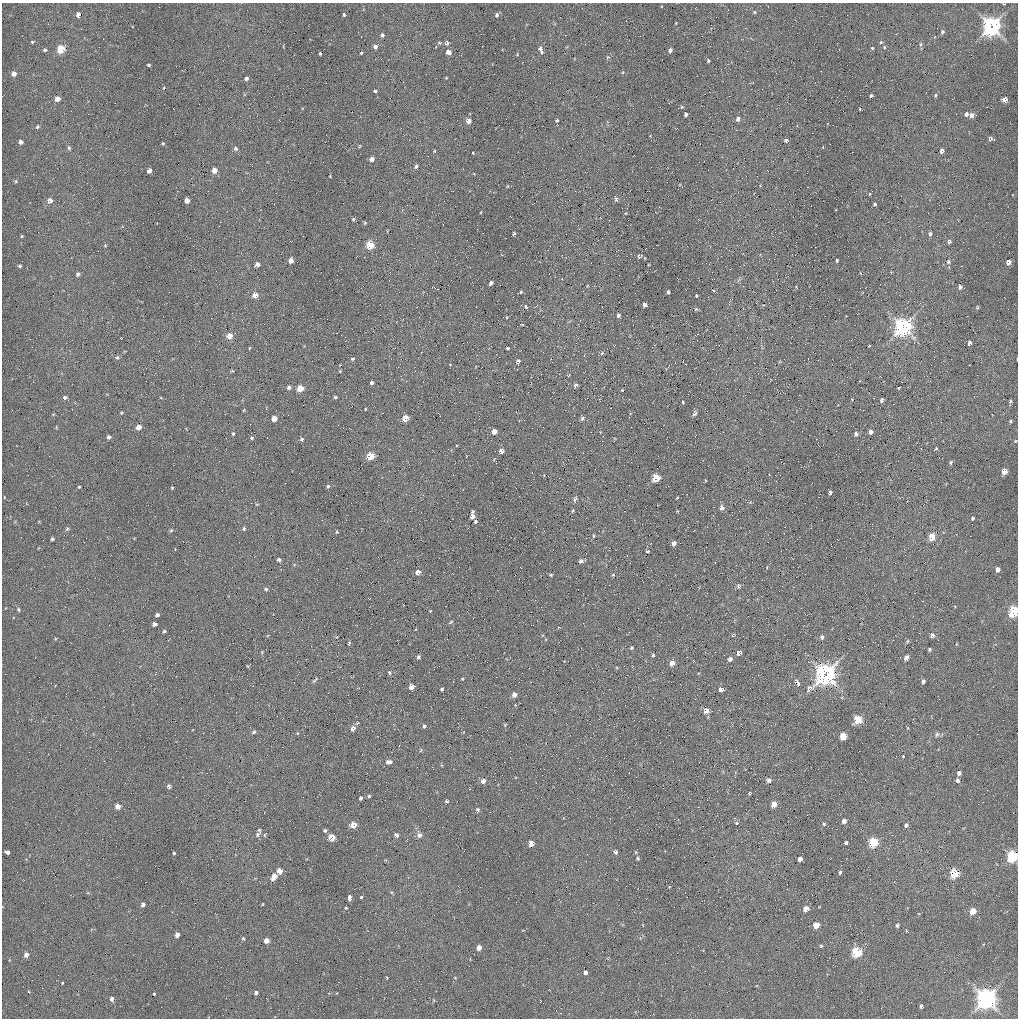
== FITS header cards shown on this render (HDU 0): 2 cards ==
NAXIS1  =                 1016 / length of data axis 1
NAXIS2  =                 1016 / length of data axis 2

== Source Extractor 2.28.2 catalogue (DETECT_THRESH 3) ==
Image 1016 x 1016 px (HDU 0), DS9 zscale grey, 1 PNG px = 1 image px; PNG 1020 x 1020 px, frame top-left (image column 1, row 1016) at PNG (2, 3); no overlay
Background 71.4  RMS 5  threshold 14.9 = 3 sigma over >= 5 px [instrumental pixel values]
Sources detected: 290; all 290 listed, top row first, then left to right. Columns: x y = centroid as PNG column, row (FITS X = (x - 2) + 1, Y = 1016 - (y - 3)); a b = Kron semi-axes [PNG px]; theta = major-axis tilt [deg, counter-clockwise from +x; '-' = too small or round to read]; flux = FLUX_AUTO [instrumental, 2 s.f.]
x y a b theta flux
754 12 4 3 - 350
78 15 4 4 - 2200
344 15 3 3 - 420
497 15 4 4 - 690
676 23 3 2 - 200
991 26 8 7 - 120000
942 32 5 4 - 670
382 35 4 3 - 750
32 42 3 3 - 380
881 42 4 4 - 410
439 43 5 4 - 430
447 43 4 3 - 790
921 44 6 5 - 600
375 46 4 4 - 1100
884 47 4 3 - 350
872 48 3 3 - 310
61 49 5 5 - 12000
540 49 8 4 -69 1100
45 50 5 4 - 510
670 50 4 3 - 1200
448 52 5 4 - 1900
361 53 3 3 - 370
320 54 3 3 - 420
517 54 4 3 - 230
608 57 5 4 - 420
708 61 3 3 - 450
149 65 3 3 - 440
623 72 4 3 - 230
14 74 4 4 - 2200
246 78 4 3 - 820
446 78 3 2 - 240
164 88 4 3 - 250
375 91 3 3 - 540
935 95 5 3 - 390
871 96 3 3 - 690
57 99 4 4 - 2500
1005 100 5 4 - 1800
860 109 3 2 - 180
686 114 4 3 - 840
966 114 5 4 - 960
971 115 6 5 - 1100
738 119 4 4 - 1200
557 120 3 3 - 530
469 121 4 4 - 3100
37 127 5 4 - 510
990 139 5 4 - 660
786 140 4 3 - 1200
20 142 4 4 - 1100
163 143 3 3 - 340
360 145 5 3 - 370
69 148 5 4 - 510
235 148 6 5 - 720
434 151 4 3 - 300
942 151 4 4 - 1200
473 153 3 2 - 310
372 159 4 4 - 1700
416 166 5 3 - 620
214 170 5 4 - 3100
149 171 4 4 - 2200
474 174 4 2 - 210
16 181 5 4 - 390
508 186 4 3 - 240
616 199 5 3 - 680
50 200 5 5 - 1800
187 200 4 4 - 2400
875 204 4 3 - 480
626 213 4 3 - 250
353 219 4 4 - 460
365 223 4 4 - 360
514 234 3 3 - 580
930 234 4 3 - 740
22 236 3 3 - 330
949 241 5 5 - 680
370 245 5 5 - 12000
105 246 5 3 - 280
639 256 5 5 - 660
837 260 3 3 - 490
291 261 5 4 - 1800
948 262 5 5 - 730
1008 262 5 4 - 2200
257 264 4 4 - 1500
20 266 3 3 - 490
78 274 4 4 - 760
491 283 4 3 - 1000
796 287 4 3 - 240
960 287 4 4 - 1200
713 291 4 3 - 340
521 292 5 4 - 450
668 292 4 3 - 710
255 295 5 5 - 3100
696 296 3 2 - 370
644 305 4 4 - 1500
526 307 5 3 - 550
977 307 4 4 - 410
696 309 5 5 - 490
618 315 4 4 - 850
507 317 3 2 - 230
522 324 4 2 - 280
903 327 7 7 - 130000
229 336 5 5 - 3300
970 343 4 3 - 1400
869 346 3 2 - 230
249 348 4 3 - 240
508 348 3 3 - 520
602 353 6 5 - 550
117 357 6 5 - 530
352 359 5 4 - 520
1017 359 3 2 - 230
518 361 4 4 - 1100
780 361 5 3 - 300
232 371 5 3 - 350
340 371 4 4 - 300
569 375 5 3 - 280
372 382 3 3 - 680
576 385 4 4 - 1100
289 387 5 5 - 900
300 388 5 5 - 6200
899 388 3 2 - 320
622 390 3 2 - 310
65 397 5 4 - 780
335 397 4 4 - 580
161 398 4 2 - 250
852 399 3 2 - 210
882 400 4 3 - 1000
1010 401 6 4 62 540
683 402 4 3 - 340
365 409 3 2 - 250
244 410 5 3 - 300
121 413 3 3 - 330
695 413 7 5 66 950
53 414 5 3 - 270
274 418 5 4 - 3000
405 418 5 4 - 5700
582 418 5 5 - 800
1010 421 4 3 - 410
138 427 5 4 - 2400
494 431 4 4 - 2300
871 432 5 4 - 1700
233 434 4 4 - 790
856 434 6 6 - 880
109 437 4 4 - 770
252 438 5 4 - 450
302 439 4 4 - 660
1015 441 5 3 - 330
936 448 5 3 - 440
501 451 4 4 - 2100
370 456 5 5 - 11000
951 462 6 4 63 540
1004 471 5 4 - 4600
656 478 5 5 - 12000
705 481 4 2 - 270
328 486 5 4 - 530
79 487 3 2 - 330
172 488 3 2 - 320
830 493 4 3 - 920
677 498 3 3 - 300
575 499 9 5 73 770
257 504 5 3 - 260
722 508 5 4 - 1700
573 511 5 4 - 330
677 511 4 3 - 260
472 516 5 5 - 1800
973 518 4 4 - 660
475 521 4 3 - 580
244 528 4 4 - 500
67 529 6 4 65 500
171 530 5 4 - 390
337 532 4 4 - 310
593 536 5 3 - 340
932 537 5 4 - 8300
52 539 3 3 - 510
674 543 4 4 - 1700
647 551 3 3 - 430
279 560 4 3 - 810
581 561 4 4 - 1100
767 567 4 3 - 260
998 569 4 4 - 1700
418 572 5 4 - 1400
551 575 4 4 - 360
613 575 5 4 - 370
738 586 8 6 82 730
266 589 4 4 - 550
18 610 5 4 - 470
430 611 3 2 - 200
1014 611 6 5 - 27000
157 615 4 3 - 850
450 622 6 3 29 360
154 624 4 4 - 1200
164 631 4 3 - 500
733 635 5 4 - 370
932 635 6 6 - 960
822 637 6 5 - 920
907 641 6 4 60 460
349 643 4 2 - 460
957 644 5 3 - 270
631 648 4 4 - 420
929 649 4 4 - 500
739 653 5 4 - 1700
653 655 5 4 - 500
419 657 4 3 - 630
906 658 5 4 - 1800
730 659 5 5 - 1200
672 663 5 5 - 2800
247 666 5 2 - 240
389 672 5 4 - 590
825 674 11 9 47 130000
462 679 3 3 - 290
315 680 10 3 46 520
923 681 5 4 - 790
797 683 13 6 -62 1300
411 687 5 4 - 2200
442 689 3 3 - 520
721 689 4 4 - 1700
514 694 5 4 - 1900
706 711 5 5 - 2300
858 719 5 5 - 13000
357 723 5 4 - 410
505 725 5 3 - 270
424 726 4 4 - 600
353 728 6 5 - 1500
254 732 5 4 - 610
297 733 5 4 - 380
937 734 6 5 - 720
843 736 5 4 - 9200
421 750 5 3 - 290
903 756 4 3 - 300
389 762 6 3 14 1900
959 773 5 4 - 1000
768 780 7 6 - 940
958 780 5 5 - 810
483 781 5 4 - 2000
169 786 5 4 - 870
749 793 4 4 - 400
369 796 4 4 - 410
361 798 4 3 - 700
447 801 4 3 - 460
774 804 5 4 - 3800
117 806 4 4 - 2600
478 810 6 5 - 630
844 821 4 4 - 1800
737 823 4 4 - 960
824 824 6 4 -76 510
353 825 5 5 - 3900
906 825 4 4 - 920
259 830 7 3 -72 490
325 830 4 3 - 630
257 834 7 5 48 730
264 835 5 3 - 290
396 835 4 4 - 1000
419 835 6 6 - 1500
331 837 5 5 - 6200
873 842 5 5 - 21000
531 843 5 4 - 3800
846 843 4 3 - 710
7 852 4 4 - 3300
615 852 5 5 - 740
636 852 4 4 - 350
174 853 3 3 - 420
1012 856 6 5 - 35000
638 858 4 4 - 460
800 859 4 4 - 1900
279 871 5 4 - 3900
840 872 5 4 - 620
954 873 5 5 - 15000
274 876 7 4 64 2600
361 897 3 3 - 490
350 898 4 3 - 7100
263 904 4 2 - 220
143 905 4 4 - 1200
346 908 3 2 - 290
806 909 5 4 - 3400
973 911 5 5 - 5700
816 925 5 5 - 5000
897 925 5 4 - 590
177 935 4 4 - 1800
243 938 4 3 - 350
266 941 4 4 - 2800
821 946 4 4 - 380
479 948 4 4 - 2300
856 952 5 5 - 25000
26 955 5 4 - 1500
585 972 4 4 - 1000
387 977 4 2 - 240
455 978 4 2 - 250
62 983 3 3 - 260
256 993 4 3 - 860
154 994 3 3 - 360
112 999 5 4 - 1100
986 999 7 7 - 210000
921 1006 4 3 - 710
At the frame edge (FLAGS 8, measured only in part): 5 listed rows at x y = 991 26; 1017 359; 1015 441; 1014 611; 1012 856

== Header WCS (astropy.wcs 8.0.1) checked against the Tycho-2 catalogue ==
Header WCS as astropy/WCSLIB reads it (applying the file's SIP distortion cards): RA---SIN-SIP/DEC--SIN-SIP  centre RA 08:41:26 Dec +27:53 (130.36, +27.89 deg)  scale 2.78 x 2.74 arcsec/px (non-square pixels)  FOV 47.0' x 46.4'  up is +15 deg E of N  parity normal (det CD < 0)
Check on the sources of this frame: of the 60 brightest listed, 17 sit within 2.8 arcsec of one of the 28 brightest Tycho-2 stars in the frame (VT <= 12.83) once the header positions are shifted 0.06 arcsec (0.04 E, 0.04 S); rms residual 0.91 arcsec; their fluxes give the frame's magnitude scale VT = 21.65 - 2.5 log10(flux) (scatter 0.47 mag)
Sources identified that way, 18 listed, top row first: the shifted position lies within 2.8 arcsec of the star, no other Tycho-2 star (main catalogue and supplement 1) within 5.6 arcsec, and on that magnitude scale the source's flux lands within +1.5 / -3 mag of the star's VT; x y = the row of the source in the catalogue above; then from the Tycho-2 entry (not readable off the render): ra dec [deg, ICRS J2000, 3 dp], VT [Tycho-2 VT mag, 2 dp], TYC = Tycho-2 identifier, HIP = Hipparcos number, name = IAU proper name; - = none
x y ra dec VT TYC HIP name
991 26 130.065 +28.338 9.96 1948-1202-1 - -
370 245 130.539 +28.053 11.45 1948-1633-1 - -
903 327 130.071 +28.100 9.57 1948-1319-1 - -
300 388 130.564 +27.933 11.58 1948-1744-1 42710 -
405 418 130.469 +27.933 11.83 1948-928-1 - -
1004 471 129.952 +28.014 12.07 1948-1137-1 - -
656 478 130.245 +27.940 10.68 1948-968-1 - -
932 537 129.999 +27.952 11.86 1948-1111-1 - -
1014 611 129.913 +27.914 11.05 1948-1462-1 - -
843 736 130.029 +27.788 11.13 1948-1347-1 - -
844 821 130.010 +27.725 11.85 1948-1733-1 - -
873 842 129.981 +27.716 11.30 1948-1835-1 - -
1012 856 129.861 +27.733 10.87 1948-1337-1 - -
800 859 130.039 +27.689 12.49 1948-1451-1 - -
954 873 129.906 +27.709 11.59 1948-1550-1 - -
806 909 130.023 +27.653 12.40 1948-1556-1 - -
856 952 129.971 +27.632 10.24 1948-1607-1 - -
986 999 129.852 +27.623 9.77 1948-1506-1 - -